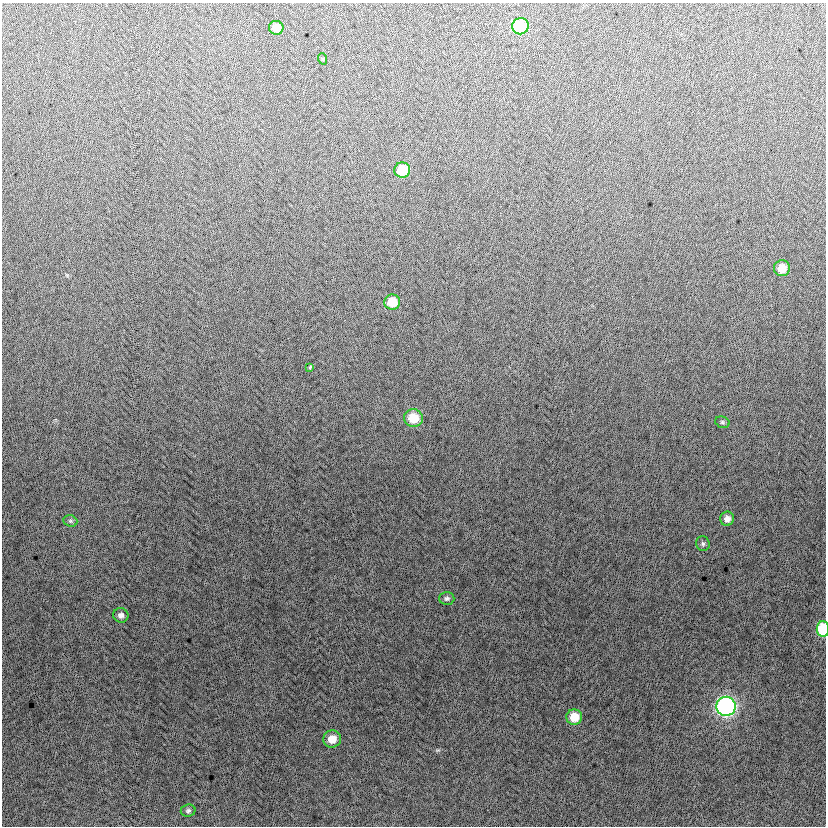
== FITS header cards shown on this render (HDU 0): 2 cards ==
NAXIS1  =                  824
NAXIS2  =                  824

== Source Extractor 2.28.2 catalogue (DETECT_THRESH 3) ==
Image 824 x 824 px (HDU 0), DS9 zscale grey, 1 PNG px = 1 image px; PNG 828 x 828 px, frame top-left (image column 1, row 824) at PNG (2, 3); each listed source drawn as its Kron ellipse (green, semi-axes under 4 px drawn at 4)
Background -4.01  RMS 13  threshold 37.7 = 3 sigma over >= 5 px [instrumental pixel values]
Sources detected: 19; all 19 listed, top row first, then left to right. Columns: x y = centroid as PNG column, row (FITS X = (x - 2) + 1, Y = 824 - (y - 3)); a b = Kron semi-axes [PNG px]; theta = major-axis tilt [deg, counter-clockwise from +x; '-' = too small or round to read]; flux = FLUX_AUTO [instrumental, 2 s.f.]
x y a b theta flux
520 26 8 8 - 53000
276 28 7 7 - 11000
323 59 6 3 -71 750
402 170 8 7 - 23000
782 268 8 8 - 12000
392 302 8 7 - 17000
310 367 3 3 - 900
413 418 9 9 - 20000
722 422 7 5 -17 1700
727 519 7 7 - 4600
70 521 7 5 -21 1800
703 544 7 6 - 2000
447 598 7 6 - 2200
121 615 8 7 - 3300
823 629 8 6 -90 37000
726 706 9 9 - 240000
574 717 8 8 - 17000
332 739 9 8 - 11000
188 811 7 6 - 2000
At the frame edge (FLAGS 8, measured only in part): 1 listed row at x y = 823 629